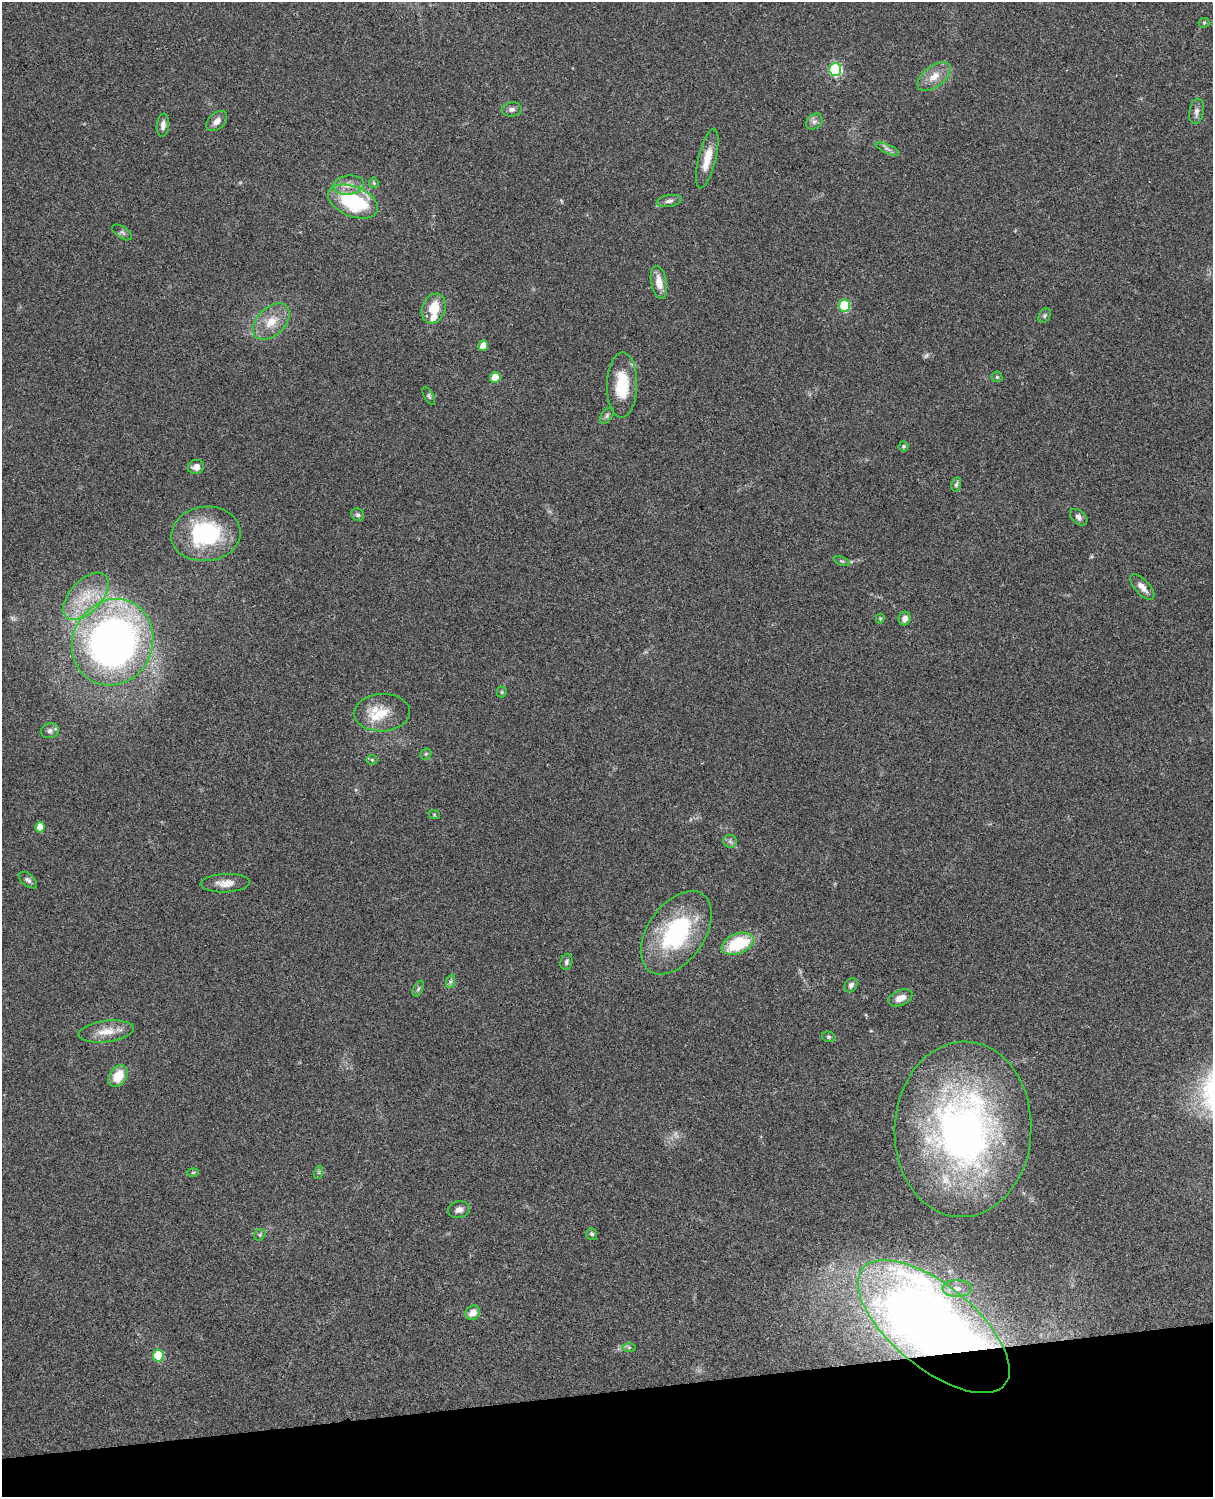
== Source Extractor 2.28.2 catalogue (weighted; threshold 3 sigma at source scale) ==
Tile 10 of 4 x 3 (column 2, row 3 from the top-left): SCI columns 1334-2544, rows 278-1772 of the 5085 x 4926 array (HDU 1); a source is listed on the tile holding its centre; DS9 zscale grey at full resolution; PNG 1215 x 1499 px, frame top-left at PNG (2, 2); each listed source drawn as its Kron ellipse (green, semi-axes under 4 px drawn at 4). Shown black and unused: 7% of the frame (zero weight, under 3 of 4 exposures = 6% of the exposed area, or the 3 px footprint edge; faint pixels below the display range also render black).
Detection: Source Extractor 2.28.2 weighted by HDU 2 'WHT'; one run over the whole footprint, this tile lists its part. Background 0.0787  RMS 0.006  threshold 0.0268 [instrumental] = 3 sigma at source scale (4.5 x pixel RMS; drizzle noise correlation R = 1.50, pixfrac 1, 0.05/0.05 arcsec/px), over >= 5 px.
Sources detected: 74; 2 too faint to see at this stretch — neither listed nor drawn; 3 inside a brighter listed object's ellipse — not listed separately; the other 69 listed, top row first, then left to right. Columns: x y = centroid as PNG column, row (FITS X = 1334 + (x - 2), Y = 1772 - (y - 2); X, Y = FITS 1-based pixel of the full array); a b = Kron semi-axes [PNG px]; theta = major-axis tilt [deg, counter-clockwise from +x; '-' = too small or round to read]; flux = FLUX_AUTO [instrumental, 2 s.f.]
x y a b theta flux
1204 23 5 5 - 0.71
835 69 6 6 - 70
934 77 19 10 38 7.8
512 109 10 7 7 2.2
1196 111 13 7 79 2.7
217 121 12 8 44 4.1
814 122 9 7 42 2.3
163 125 11 6 84 3.2
887 149 13 4 -25 1.9
707 158 30 8 76 10
374 183 5 5 - 0.83
348 185 15 9 8 6
669 201 12 6 10 2.2
353 202 26 15 -22 47
122 232 11 5 -34 1.6
659 282 16 8 -79 6.8
844 305 6 5 - 35
434 308 15 11 69 13
1045 315 8 5 60 1.2
271 321 22 14 44 12
483 346 5 5 - 8.1
495 377 5 5 - 14
997 377 5 5 - 0.84
622 385 32 15 89 23
429 396 10 4 -60 1.3
607 416 9 5 54 1.5
903 446 5 5 - 0.94
196 467 8 7 - 4.2
956 484 7 5 77 1.3
358 515 7 6 - 1.2
1079 517 10 6 -41 2.4
206 534 35 27 7 57
842 561 8 4 -22 0.91
1142 587 16 7 -47 4.2
86 596 29 16 47 19
905 618 7 6 - 3.3
880 619 5 4 - 0.65
113 642 44 40 63 300
502 692 5 5 - 0.76
382 713 28 18 3 14
50 731 9 7 14 2.2
426 754 6 5 - 0.83
372 760 5 5 - 0.82
434 814 6 3 -19 0.67
40 827 5 5 - 7.9
730 841 7 6 - 1.5
28 880 11 6 -39 2
225 883 25 9 2 6.3
676 933 47 28 55 66
738 944 17 10 21 32
566 962 8 5 74 1.5
451 981 7 4 71 1.3
851 985 8 6 61 2.1
418 989 8 4 63 1.2
900 998 13 7 23 5.1
106 1032 28 10 7 9.8
829 1037 7 5 -15 1
118 1076 12 8 55 12
963 1129 88 68 87 260
193 1172 6 4 2 0.69
319 1172 7 4 73 1
459 1210 11 8 12 2.9
592 1234 6 5 - 1.3
260 1235 6 5 - 0.99
957 1289 15 8 0 4.2
473 1313 7 6 - 6.1
934 1326 92 41 -39 740
629 1347 7 4 0 0.96
158 1356 6 5 - 29
Overlapping masked pixels (flux is a lower limit): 1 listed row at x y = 934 1326